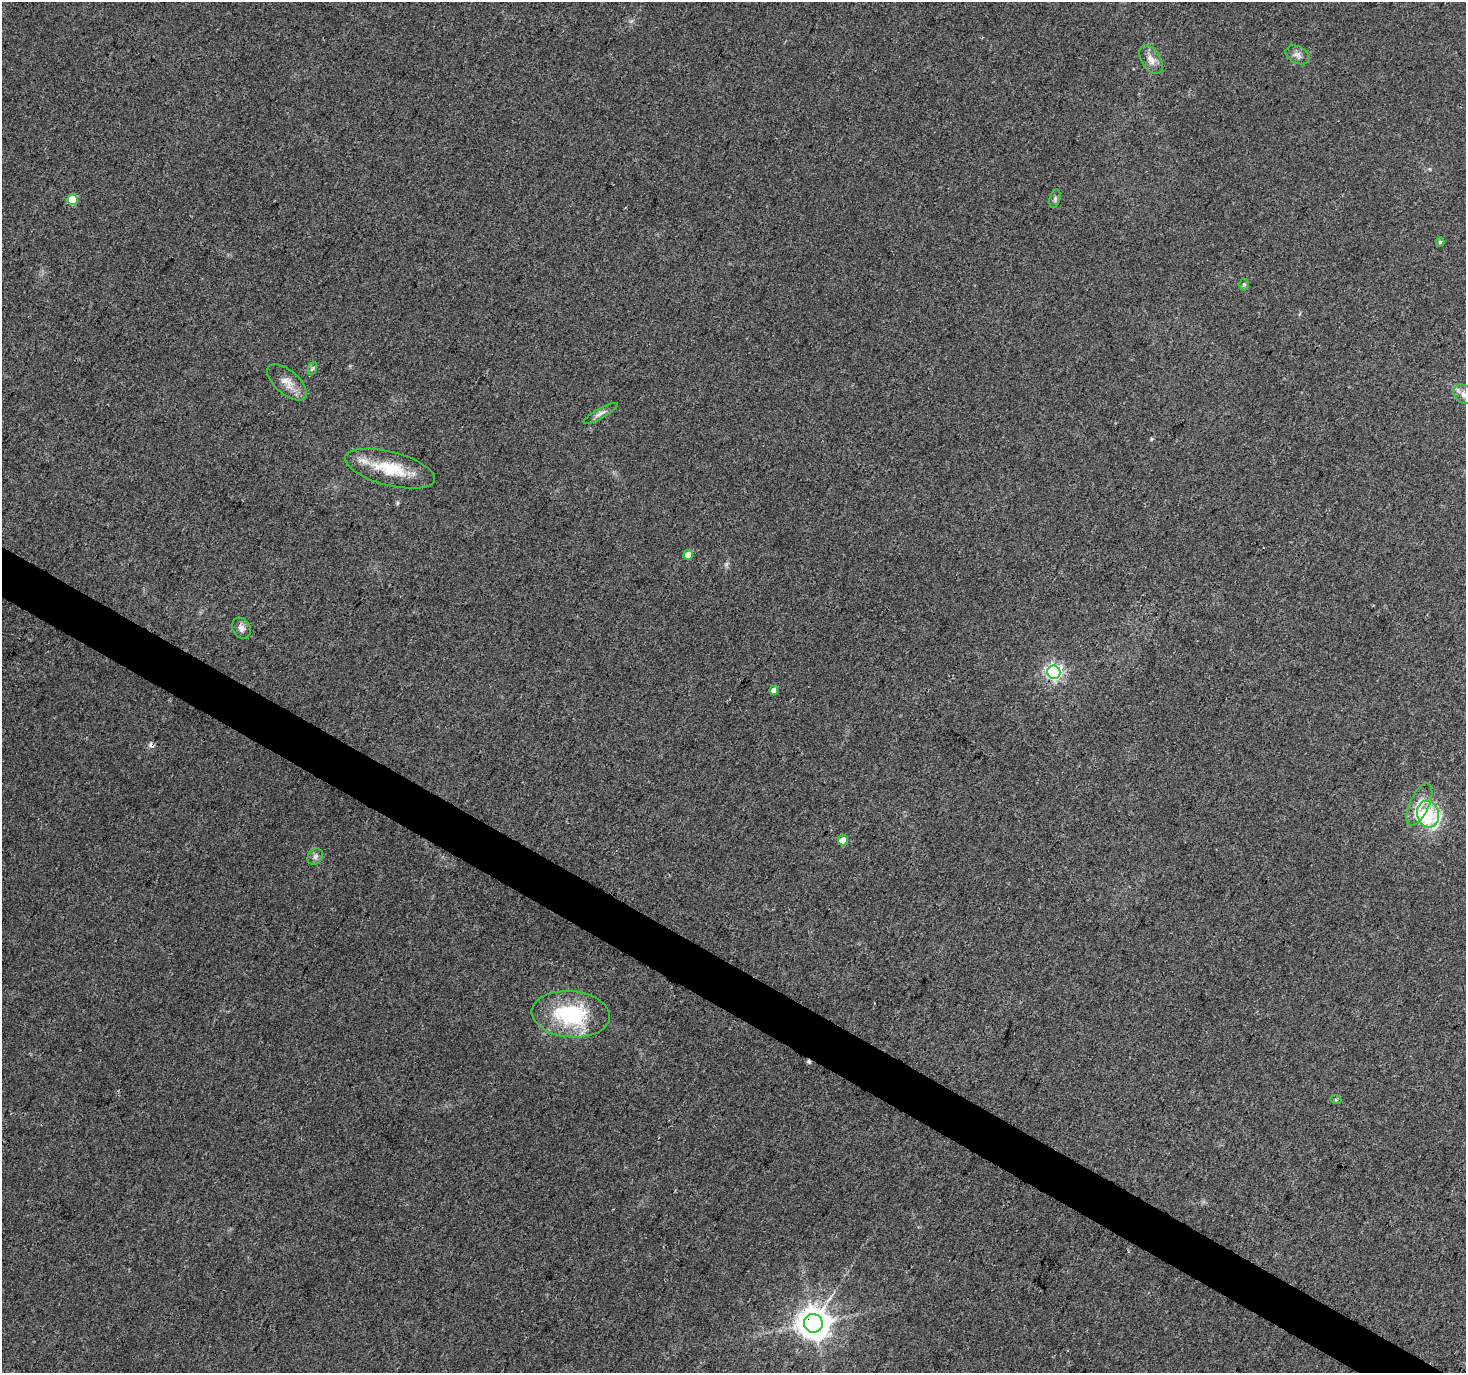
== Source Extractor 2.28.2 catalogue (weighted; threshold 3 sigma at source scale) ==
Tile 6 of 4 x 4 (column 2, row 2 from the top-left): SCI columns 1476-2939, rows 3004-4374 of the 5868 x 5942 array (HDU 1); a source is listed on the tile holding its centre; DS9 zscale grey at full resolution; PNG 1468 x 1375 px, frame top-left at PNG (2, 2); each listed source drawn as its Kron ellipse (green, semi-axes under 4 px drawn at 4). Shown black and unused: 3% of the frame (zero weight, under 3 of 4 exposures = <1% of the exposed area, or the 3 px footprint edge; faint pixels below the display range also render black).
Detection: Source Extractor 2.28.2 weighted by HDU 2 'WHT'; one run over the whole footprint, this tile lists its part. Background 0.0383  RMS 0.0041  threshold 0.0185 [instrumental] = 3 sigma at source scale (4.5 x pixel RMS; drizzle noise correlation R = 1.50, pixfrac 1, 0.0396/0.0396 arcsec/px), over >= 5 px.
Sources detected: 27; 1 inside a brighter object's white glare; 3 cosmic-ray / hot-pixel residue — neither listed nor drawn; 1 inside a brighter listed object's ellipse — not listed separately; the other 22 listed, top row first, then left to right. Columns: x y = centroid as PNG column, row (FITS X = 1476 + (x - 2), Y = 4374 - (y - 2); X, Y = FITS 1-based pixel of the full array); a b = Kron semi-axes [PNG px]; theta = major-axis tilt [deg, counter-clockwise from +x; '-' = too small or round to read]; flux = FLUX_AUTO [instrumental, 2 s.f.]
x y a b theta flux
1297 55 12 8 -27 2.2
1151 60 16 9 -57 3.5
72 199 5 5 - 13
1055 199 9 5 75 0.98
1440 242 5 4 - 0.73
1244 284 6 5 - 0.62
313 368 7 4 71 0.71
287 382 24 11 -41 5.1
1464 394 11 8 -39 2.4
601 413 19 5 29 1.8
390 469 46 17 -14 17
688 555 5 4 - 5.1
241 628 11 8 -60 2
1054 672 6 6 - 120
774 690 4 4 - 3.1
1419 805 23 9 65 5.7
1428 814 13 11 -75 13
843 840 5 5 - 5.7
315 857 9 7 57 1.5
571 1014 39 23 -5 35
1336 1100 5 3 - 0.44
813 1323 9 9 - 740
Overlapping masked pixels (flux is a lower limit): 2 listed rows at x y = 390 469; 813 1323
Isophote crosses this tile's border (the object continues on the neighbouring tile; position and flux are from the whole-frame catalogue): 1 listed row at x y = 1464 394